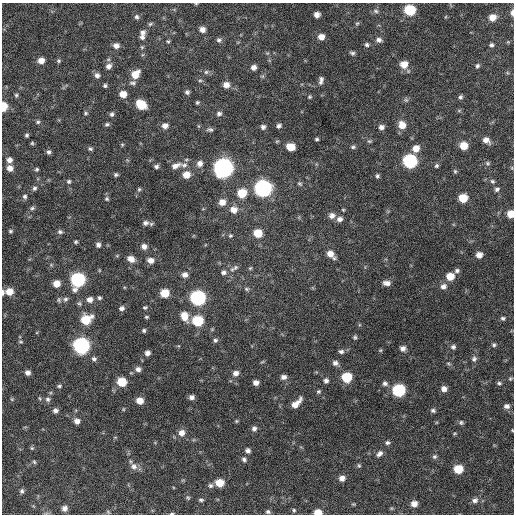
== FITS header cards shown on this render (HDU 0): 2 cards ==
NAXIS1  =                  512 / Axis length
NAXIS2  =                  512 / Axis length

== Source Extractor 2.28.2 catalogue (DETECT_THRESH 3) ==
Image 512 x 512 px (HDU 0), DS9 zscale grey, 1 PNG px = 1 image px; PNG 516 x 516 px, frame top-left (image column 1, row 512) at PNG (2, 3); no overlay
Background 296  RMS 18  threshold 53.3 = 3 sigma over >= 5 px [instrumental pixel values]
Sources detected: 217; all 217 listed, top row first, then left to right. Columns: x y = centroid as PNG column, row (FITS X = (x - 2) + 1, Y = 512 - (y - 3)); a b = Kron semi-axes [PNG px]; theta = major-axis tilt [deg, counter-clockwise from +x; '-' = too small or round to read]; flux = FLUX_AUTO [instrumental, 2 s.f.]
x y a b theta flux
196 4 5 3 - 1000
410 10 7 7 - 58000
376 11 8 6 -18 3200
512 13 7 4 89 4100
317 15 5 5 - 6800
136 17 6 6 - 2700
492 17 7 7 - 11000
357 23 7 5 66 1800
150 24 6 5 - 1800
202 29 6 5 - 6500
142 33 8 7 - 4700
142 37 8 6 34 3800
321 37 7 6 - 8700
219 40 7 6 - 2800
379 40 9 6 -11 4400
168 41 4 4 - 1500
508 42 4 4 - 1100
367 45 6 6 - 2600
491 45 5 4 - 2500
116 46 7 6 - 5900
142 47 5 5 - 1500
352 53 6 4 -14 2600
41 61 6 6 - 9100
59 61 6 5 - 2000
404 64 8 8 - 14000
109 66 7 7 - 5600
477 66 6 5 - 2500
254 67 6 6 - 5200
206 72 6 5 - 2400
135 74 9 7 45 17000
97 75 7 7 - 4300
200 80 6 3 0 1500
321 80 9 5 81 4000
133 83 9 6 5 3300
226 85 7 6 - 7900
105 86 4 4 - 2200
187 92 6 5 - 2700
123 94 7 6 - 12000
16 95 5 5 - 1900
309 97 5 5 - 1700
460 97 5 5 - 2600
406 100 6 6 - 2300
197 102 4 4 - 1700
141 104 8 6 -34 31000
3 107 6 4 84 29000
459 110 6 4 19 1400
86 113 5 4 - 1700
112 114 6 5 - 2700
219 114 7 6 - 3400
38 122 6 5 - 2200
107 124 6 4 23 2200
402 125 8 8 - 13000
165 126 7 7 - 6500
279 126 6 5 - 3100
263 127 6 6 - 3500
381 127 6 6 - 4700
210 130 8 5 -6 2800
27 135 4 4 - 2000
317 139 4 3 - 1800
486 140 9 6 -33 7200
277 141 6 3 19 1300
369 141 6 5 - 1800
32 143 5 5 - 1600
122 145 5 4 - 1300
464 146 6 6 - 19000
290 147 7 6 - 19000
353 147 6 5 - 2200
416 148 8 7 - 11000
90 149 5 5 - 2100
49 152 5 5 - 2800
9 160 6 6 - 5500
410 161 8 7 - 190000
488 163 6 5 - 1900
200 164 8 7 - 6700
184 165 10 7 8 4800
176 166 14 7 20 8300
436 166 6 5 - 2100
156 167 5 5 - 2900
10 168 6 6 - 7600
223 168 8 8 - 700000
512 168 5 3 - 1000
37 169 5 4 - 1800
455 171 6 4 -69 1700
116 175 5 4 - 2200
186 175 7 7 - 13000
377 176 5 4 - 2200
69 181 5 5 - 2100
492 181 7 5 -31 2300
300 184 7 5 -35 2000
34 188 6 5 - 2600
263 188 8 8 - 400000
139 189 5 4 - 1700
497 189 6 5 - 2900
242 193 8 7 - 28000
25 196 7 5 -81 2700
463 198 7 6 - 26000
107 199 6 5 - 2200
222 202 7 7 - 9700
32 208 6 5 - 2300
233 210 9 8 - 10000
343 210 4 4 - 1200
510 214 6 5 - 15000
332 216 8 7 - 6100
340 219 7 6 - 5000
145 223 9 7 4 4500
10 231 4 3 - 1700
60 232 7 5 -11 2800
258 233 7 6 - 23000
230 236 6 5 - 1900
76 242 5 4 - 1900
98 245 6 5 - 3900
144 246 6 6 - 6100
330 254 10 6 -46 10000
117 255 5 3 - 1200
479 255 6 6 - 8100
131 259 8 6 -28 9000
150 260 7 6 - 7800
51 265 5 5 - 1600
234 268 13 5 32 4300
250 268 5 4 - 1500
99 270 5 3 - 1200
457 271 7 6 - 3100
223 272 7 6 - 3900
185 275 7 6 - 5500
450 276 7 7 - 17000
78 280 8 8 - 190000
387 283 8 5 -5 5900
56 284 6 6 - 12000
443 286 8 7 - 5900
247 289 7 5 -16 2300
9 291 7 6 - 14000
3 292 7 4 84 2600
165 293 6 6 - 25000
99 298 5 5 - 2200
198 298 8 7 - 260000
65 299 7 6 - 3200
90 299 7 7 - 6800
59 300 8 6 -79 2500
79 304 6 6 - 2300
145 307 6 5 - 1800
122 308 7 6 - 3800
184 316 10 7 -70 16000
146 317 4 3 - 1600
503 318 6 5 - 2400
86 319 9 7 26 34000
198 321 7 7 - 58000
144 330 4 4 - 2200
355 337 6 5 - 2100
215 340 6 6 - 2600
21 342 7 4 -6 1500
494 345 6 5 - 2200
81 346 8 8 - 340000
453 347 6 6 - 3100
403 348 7 6 - 5600
380 350 5 4 - 1400
341 351 7 6 - 3300
147 353 5 5 - 5100
94 359 6 6 - 2900
474 359 7 7 - 3500
262 362 6 3 18 1400
335 363 7 6 - 4800
138 369 7 6 - 4800
28 373 5 5 - 5000
235 373 7 6 - 6100
283 377 7 6 - 5100
347 377 7 7 - 41000
510 378 5 5 - 1500
326 381 7 6 - 3800
122 382 7 6 - 33000
256 383 6 5 - 6000
385 383 7 6 - 3600
499 383 6 5 - 2200
59 386 6 4 9 1900
444 389 6 6 - 6700
399 390 7 7 - 120000
318 392 6 5 - 2000
192 397 5 5 - 4500
12 399 5 5 - 1500
48 399 7 6 - 3500
140 401 6 6 - 12000
296 403 14 6 44 12000
507 406 7 6 - 4700
123 409 5 3 - 1000
433 410 6 5 - 2700
55 411 6 6 - 4200
77 421 6 6 - 6600
236 421 5 4 - 1500
461 422 6 5 - 2300
254 428 6 5 - 4100
512 430 4 3 - 880
182 433 8 7 - 8100
387 443 6 5 - 2700
32 448 5 5 - 1600
248 451 5 5 - 4100
379 454 9 6 38 4500
434 457 7 5 43 2600
244 459 7 5 -44 3100
34 462 6 4 -67 1700
359 465 6 4 -68 1600
134 466 10 9 - 6900
458 469 6 6 - 32000
342 478 6 6 - 6900
220 483 7 6 - 21000
210 485 7 7 - 3200
22 491 6 5 - 2600
188 497 7 5 -68 2000
201 500 6 5 - 2200
475 500 8 7 - 4700
353 504 5 4 - 1200
414 504 6 6 - 8900
65 508 6 6 - 5600
391 508 6 3 -17 1200
294 510 5 5 - 1600
108 512 6 4 -46 1500
268 512 6 5 - 2600
318 512 6 4 0 17000
172 514 6 3 4 1900
At the frame edge (FLAGS 8, measured only in part): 8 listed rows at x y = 196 4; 512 13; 3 107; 510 214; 3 292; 512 430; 318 512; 172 514